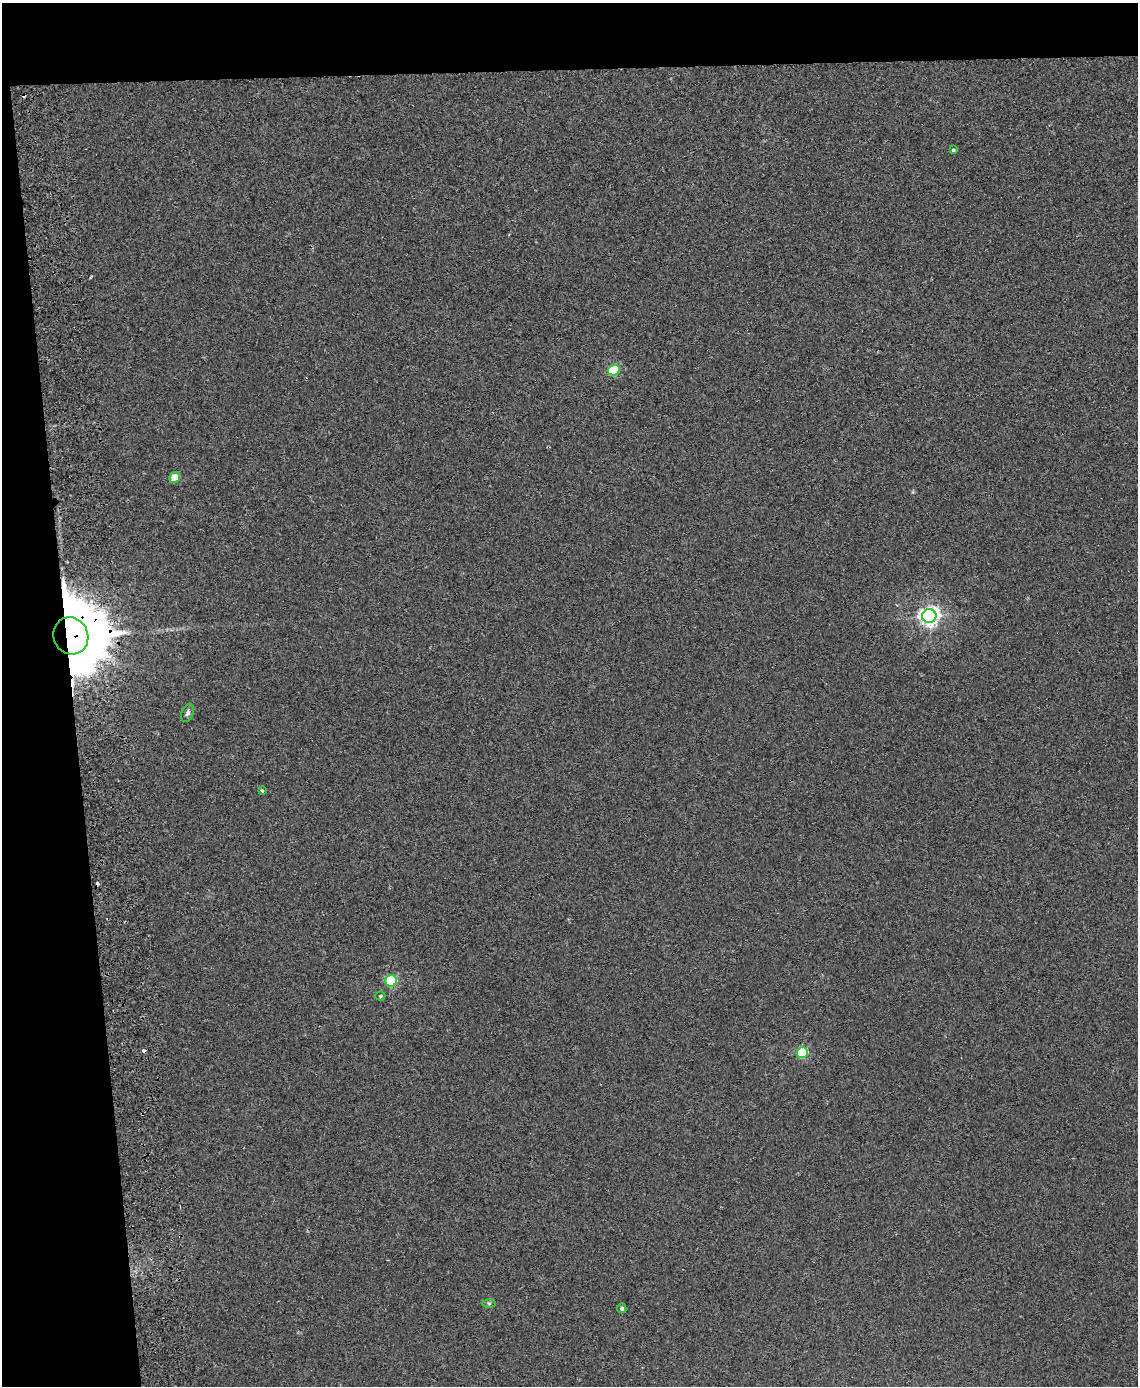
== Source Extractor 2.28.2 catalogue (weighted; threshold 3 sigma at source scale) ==
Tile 1 of 4 x 3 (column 1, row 1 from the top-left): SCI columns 57-1192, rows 2912-4295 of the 4656 x 4538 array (HDU 1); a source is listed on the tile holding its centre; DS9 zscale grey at full resolution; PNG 1140 x 1388 px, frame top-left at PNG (2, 3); each listed source drawn as its Kron ellipse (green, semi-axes under 4 px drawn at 4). Shown black and unused: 11% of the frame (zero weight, under 2 of 3 exposures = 3% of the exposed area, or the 3 px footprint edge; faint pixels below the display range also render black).
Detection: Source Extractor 2.28.2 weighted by HDU 2 'WHT'; one run over the whole footprint, this tile lists its part. Background 0.0315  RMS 0.0064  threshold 0.0289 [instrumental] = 3 sigma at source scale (4.5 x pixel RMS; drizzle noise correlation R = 1.50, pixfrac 1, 0.05/0.05 arcsec/px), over >= 5 px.
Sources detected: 16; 4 cosmic-ray / hot-pixel residue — neither listed nor drawn; the other 12 listed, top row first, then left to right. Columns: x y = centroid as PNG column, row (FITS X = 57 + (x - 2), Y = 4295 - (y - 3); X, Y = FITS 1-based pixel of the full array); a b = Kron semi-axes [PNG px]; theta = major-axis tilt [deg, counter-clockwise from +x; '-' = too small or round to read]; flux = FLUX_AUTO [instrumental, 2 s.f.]
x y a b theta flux
953 150 4 3 - 1.1
614 370 6 5 - 37
175 477 5 5 - 13
929 616 7 6 - 310
71 636 19 17 -65 8400
188 713 9 6 68 1.8
262 791 3 3 - 1.4
391 981 6 5 - 61
380 996 5 4 - 0.85
802 1052 5 5 - 47
489 1303 6 4 -1 0.97
622 1308 5 4 - 1.3
Overlapping masked pixels (flux is a lower limit): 1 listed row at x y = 71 636